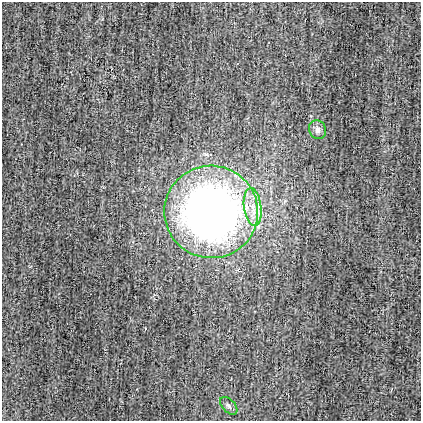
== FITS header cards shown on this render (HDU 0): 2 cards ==
NAXIS1  =                  419
NAXIS2  =                  419

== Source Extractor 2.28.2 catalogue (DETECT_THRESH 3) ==
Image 419 x 419 px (HDU 0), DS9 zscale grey, 1 PNG px = 1 image px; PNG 423 x 423 px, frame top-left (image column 1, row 419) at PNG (2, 2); each listed source drawn as its Kron ellipse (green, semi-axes under 4 px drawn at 4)
Background -7.51e-04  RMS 0.035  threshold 0.105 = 3 sigma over >= 5 px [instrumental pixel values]
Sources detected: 4; all 4 listed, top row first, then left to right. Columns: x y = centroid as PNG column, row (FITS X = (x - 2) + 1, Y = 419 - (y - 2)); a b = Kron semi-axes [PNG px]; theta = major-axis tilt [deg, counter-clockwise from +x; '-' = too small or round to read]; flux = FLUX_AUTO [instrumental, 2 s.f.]
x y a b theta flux
318 130 9 8 - 13
253 207 19 8 -83 37
211 212 47 46 - 1500
229 406 11 6 -47 8.1